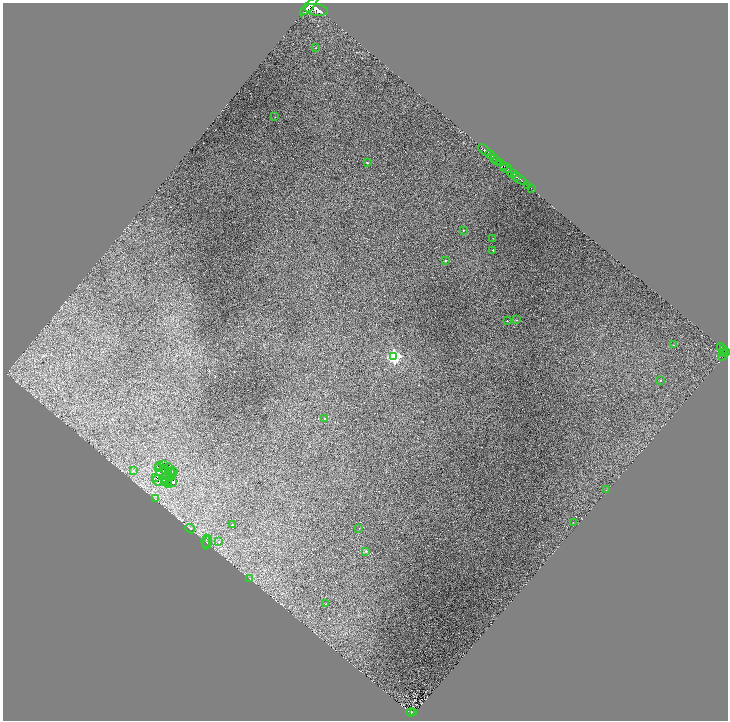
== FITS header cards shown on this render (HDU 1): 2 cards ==
NAXIS1  =                 1451
NAXIS2  =                 1436

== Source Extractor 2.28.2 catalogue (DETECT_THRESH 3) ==
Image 1451 x 1436 px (HDU 1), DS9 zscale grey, zoomed out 1/2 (1 PNG px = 2 x 2 image px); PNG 730 x 722 px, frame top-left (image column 2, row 1435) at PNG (3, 3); each listed source drawn as its Kron ellipse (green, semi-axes under 4 px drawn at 4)
Background 0.486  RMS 0.027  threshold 0.0808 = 3 sigma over >= 5 px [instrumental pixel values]
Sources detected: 96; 31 cannot appear on this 1/2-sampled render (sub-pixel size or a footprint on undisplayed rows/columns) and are neither listed nor drawn; the other 65 listed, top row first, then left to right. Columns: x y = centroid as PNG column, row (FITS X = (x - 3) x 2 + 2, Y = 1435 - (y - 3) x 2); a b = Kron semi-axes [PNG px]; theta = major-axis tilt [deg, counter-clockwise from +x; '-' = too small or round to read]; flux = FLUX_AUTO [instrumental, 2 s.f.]
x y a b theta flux
309 7 11 4 44 2800
316 10 12 5 -10 3100
315 48 2 2 - 1.6
275 117 2 1 - 1.6
484 150 7 3 -42 670
490 154 5 2 - 630
494 159 4 3 - 130
497 160 2 1 - 100
367 163 2 2 - 5.3
500 163 3 2 - 260
503 165 3 2 - 170
506 168 6 2 -11 290
511 172 6 2 -38 850
516 176 2 2 - 330
519 179 9 2 -33 690
527 185 3 1 - 52
531 188 3 1 - 41
463 230 2 2 - 7.7
493 238 2 2 - 1.4
493 250 2 2 - 5.4
446 261 2 2 - 7.7
517 320 2 2 - 2.9
507 321 2 2 - 4.2
674 345 2 2 - 2.6
721 347 4 2 - 77
723 349 2 2 - 70
724 352 3 2 - 200
726 352 2 2 - 160
723 355 6 3 54 140
394 357 4 4 - 1100
660 380 2 2 - 4.5
325 418 2 2 - 5.1
160 465 2 1 - 1.7
163 465 2 1 - 3.4
158 467 3 1 - 1.8
169 467 4 2 - 3
165 470 3 1 - 4.8
133 471 3 3 - 6.7
168 471 2 1 - 0.96
159 472 2 1 - 0.98
170 472 2 1 - 1.4
174 472 2 1 - 3.7
173 473 4 1 - 0.28
155 478 2 1 - 2.3
165 478 2 1 - 0.33
170 478 2 1 - 3.5
165 480 2 1 - 1.4
157 481 5 2 - 0.32
166 482 3 1 - 0.8
172 483 3 1 - 4.1
169 484 3 1 - 2
606 490 2 2 - 1.9
155 499 3 2 - 2.4
573 522 2 1 - 1.3
232 525 2 2 - 2
359 528 2 1 - 1.5
190 529 5 2 - 3.9
206 541 7 3 81 8.9
207 542 7 3 72 8.5
219 542 3 2 - 3.7
366 551 2 2 - 18
249 578 3 2 - 2.2
326 604 3 2 - 3.3
413 712 3 2 - 34
411 713 4 2 - 38
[31 sub-pixel or undisplayed-footprint detections neither listed nor drawn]